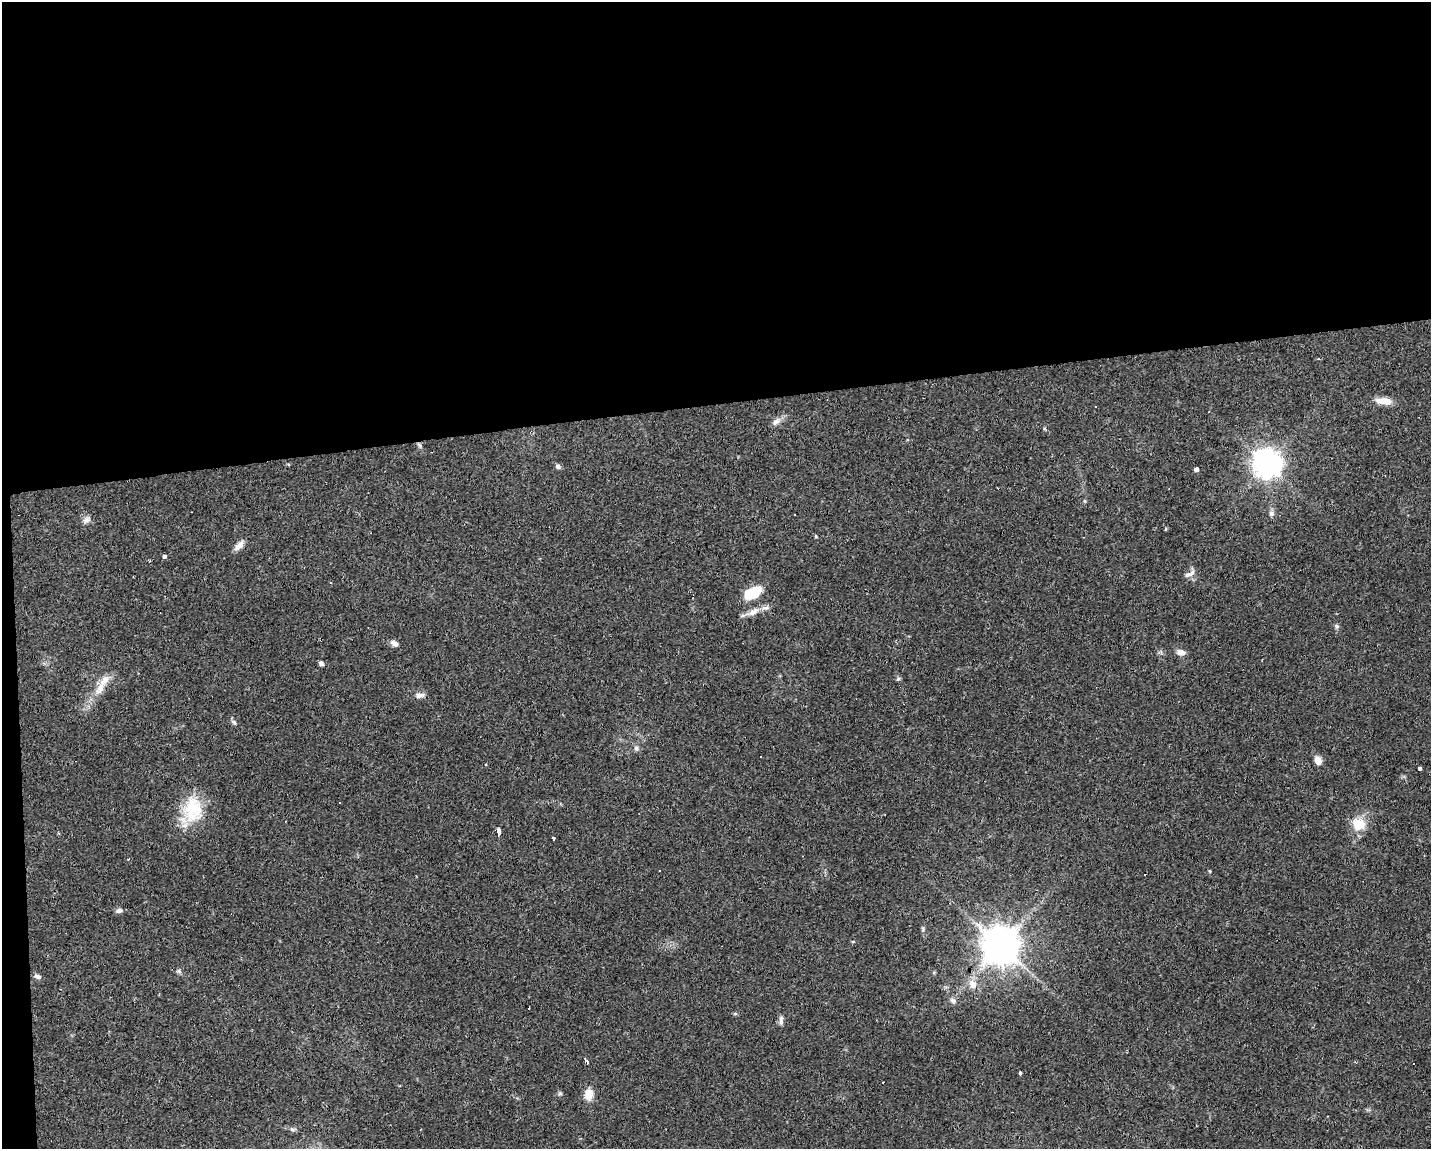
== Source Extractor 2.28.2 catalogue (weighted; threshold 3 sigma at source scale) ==
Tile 1 of 3 x 4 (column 1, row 1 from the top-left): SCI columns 49-1477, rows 3443-4589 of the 4342 x 4589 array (HDU 1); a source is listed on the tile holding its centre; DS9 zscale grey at full resolution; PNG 1433 x 1151 px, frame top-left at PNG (2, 2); no overlay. Shown black and unused: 36% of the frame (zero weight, under 2 of 3 exposures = <1% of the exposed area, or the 3 px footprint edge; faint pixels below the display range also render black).
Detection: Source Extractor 2.28.2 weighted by HDU 2 'WHT'; one run over the whole footprint, this tile lists its part. Background 0.0818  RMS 0.0065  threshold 0.0294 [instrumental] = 3 sigma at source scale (4.5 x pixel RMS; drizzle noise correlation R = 1.50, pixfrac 1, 0.0396/0.0396 arcsec/px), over >= 5 px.
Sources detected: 60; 13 cosmic-ray / hot-pixel residue — not listed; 2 inside a brighter listed object's ellipse — not listed separately; the other 45 listed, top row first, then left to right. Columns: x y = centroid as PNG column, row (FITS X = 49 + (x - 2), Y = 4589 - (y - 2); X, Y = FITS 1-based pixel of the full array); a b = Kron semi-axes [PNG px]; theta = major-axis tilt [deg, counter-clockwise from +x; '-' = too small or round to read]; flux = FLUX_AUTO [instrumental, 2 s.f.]
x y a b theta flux
1383 401 20 8 -7 7.5
1095 406 2 2 - 0.55
776 422 13 7 40 3.4
419 445 8 4 -66 1.5
1267 464 10 9 - 760
558 467 7 5 -26 1.8
1196 469 4 4 - 8.9
1271 513 8 7 - 2.1
87 519 12 7 38 2.6
1165 529 5 3 - 0.62
816 536 4 4 - 0.7
239 546 14 7 50 4.3
165 557 3 3 - 11
1189 574 17 5 30 2.7
752 593 20 9 26 22
753 612 18 8 30 5.5
1337 626 7 5 -51 1.4
394 643 9 6 -35 2.8
1181 652 10 7 -10 3.6
321 663 5 4 - 2.2
898 679 6 4 19 0.9
100 689 20 9 63 8.1
421 695 10 7 7 2.9
234 722 8 5 -37 1.3
636 748 7 6 - 1.8
1318 760 10 8 -75 4
1420 768 5 3 - 3.6
193 810 35 26 -88 30
1358 824 15 14 - 13
498 831 4 3 - 250
553 838 3 3 - 1.4
128 859 4 2 - 0.42
119 911 9 6 13 2
1001 945 11 10 - 1800
179 971 7 5 -23 1.5
38 976 9 5 -17 2.3
972 984 14 10 -64 6.1
953 1001 9 7 -34 2.4
735 1014 6 4 1 0.82
781 1021 14 5 90 2.2
587 1062 4 3 - 2.8
1020 1073 3 3 - 4.3
560 1093 6 5 - 1
589 1094 12 8 86 8.7
292 1129 7 6 - 1.5